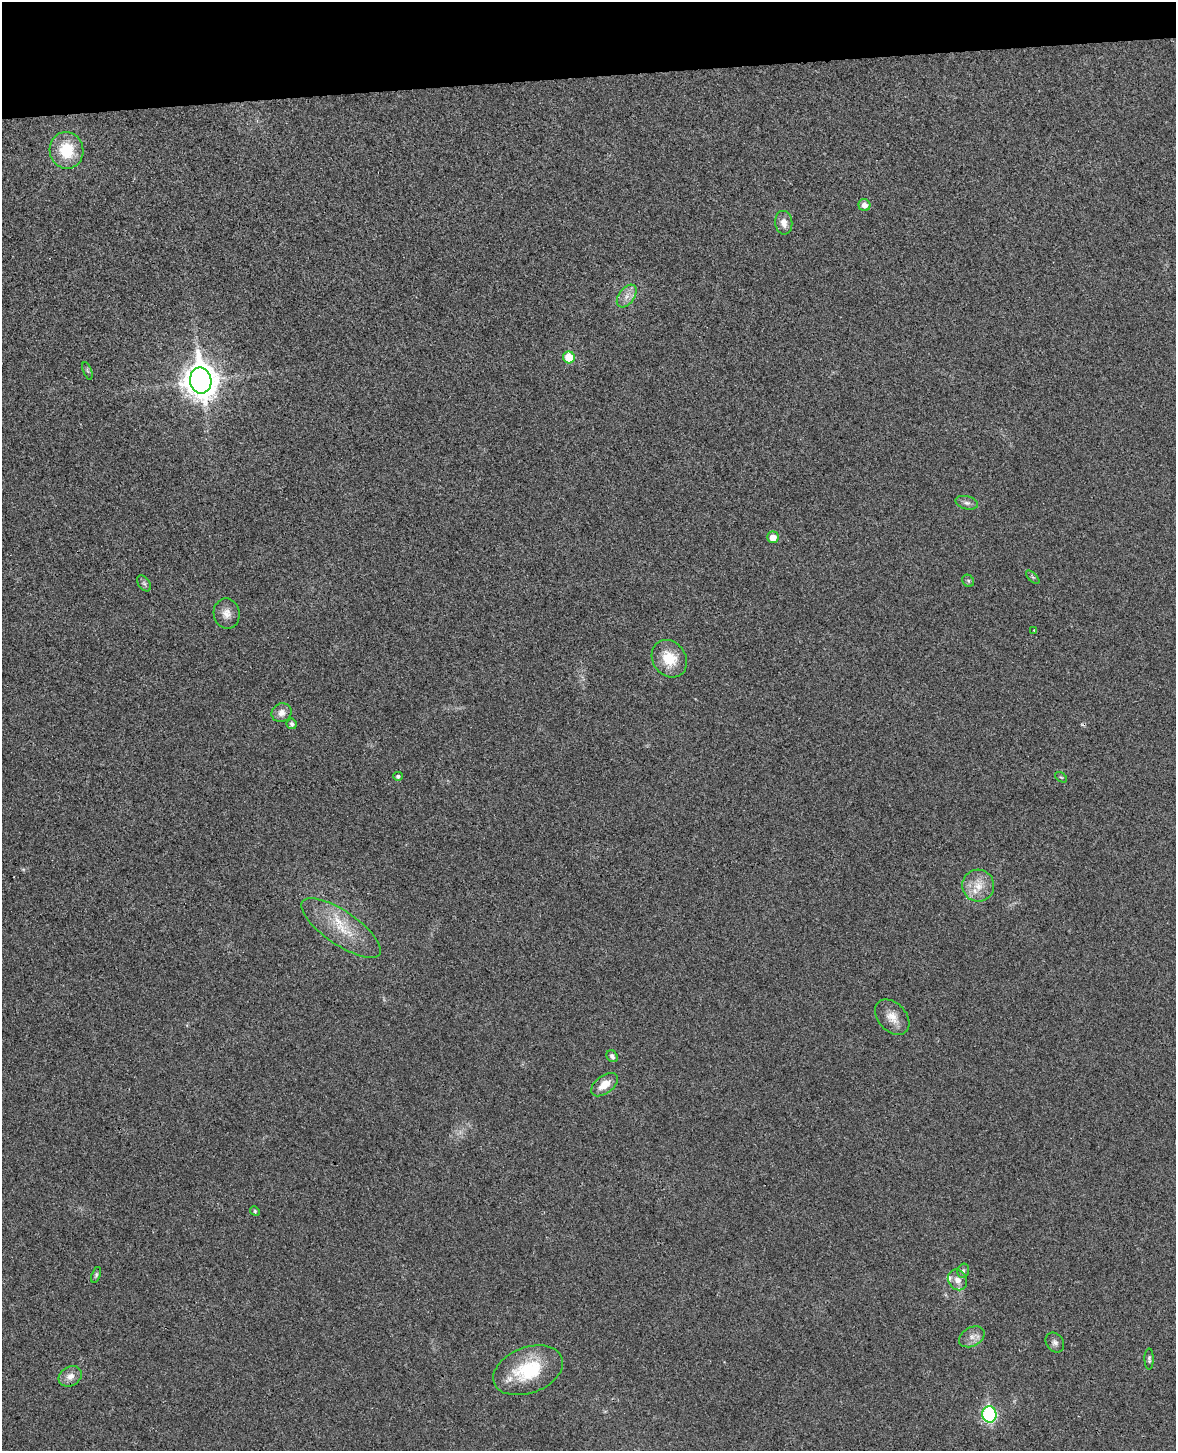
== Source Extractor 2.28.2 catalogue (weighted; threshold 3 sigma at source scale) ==
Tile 3 of 4 x 3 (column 3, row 1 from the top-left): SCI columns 2405-3578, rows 3044-4492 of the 4811 x 4744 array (HDU 1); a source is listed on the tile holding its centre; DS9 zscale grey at full resolution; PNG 1178 x 1453 px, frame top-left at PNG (2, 2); each listed source drawn as its Kron ellipse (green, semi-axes under 4 px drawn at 4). Shown black and unused: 5% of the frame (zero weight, under 3 of 4 exposures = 6% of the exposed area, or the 3 px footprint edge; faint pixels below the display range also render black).
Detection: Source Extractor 2.28.2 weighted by HDU 2 'WHT'; one run over the whole footprint, this tile lists its part. Background 0.0202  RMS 0.0063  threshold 0.0282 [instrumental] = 3 sigma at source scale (4.5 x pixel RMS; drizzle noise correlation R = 1.50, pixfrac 1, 0.05/0.05 arcsec/px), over >= 5 px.
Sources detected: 37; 3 inside a brighter listed object's ellipse — not listed separately; the other 34 listed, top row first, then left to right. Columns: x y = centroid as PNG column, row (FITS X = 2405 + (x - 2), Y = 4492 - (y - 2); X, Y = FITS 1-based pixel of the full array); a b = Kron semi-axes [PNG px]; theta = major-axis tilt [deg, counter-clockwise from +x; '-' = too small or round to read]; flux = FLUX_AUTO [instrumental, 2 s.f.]
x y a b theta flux
66 150 18 17 - 23
864 205 6 6 - 3.7
784 223 12 8 -83 5.1
627 296 13 7 54 4.6
569 357 6 6 - 15
87 371 9 3 -69 0.92
201 380 13 10 -81 1100
967 503 11 6 -15 2.5
773 537 6 5 - 5.8
1033 577 8 3 -45 0.96
968 581 6 5 - 1.1
144 583 9 5 -53 1.6
227 614 15 13 -80 5.7
1034 630 3 3 - 0.41
669 659 20 16 -55 16
282 713 10 9 - 4.5
292 724 5 5 - 1.7
398 776 4 4 - 1.5
1061 777 7 3 -35 0.69
978 886 16 16 - 11
341 928 47 17 -34 25
892 1017 20 14 -47 8
612 1056 6 5 - 1.9
604 1085 15 9 37 8.4
255 1211 5 4 - 0.75
963 1271 7 5 75 1.4
96 1275 8 4 71 1.2
957 1280 11 9 -56 4.5
972 1337 14 9 28 4.8
1055 1343 10 8 -54 2.5
1149 1359 10 4 -90 1.4
528 1370 36 23 21 37
70 1376 12 9 28 5.2
989 1414 8 7 - 88